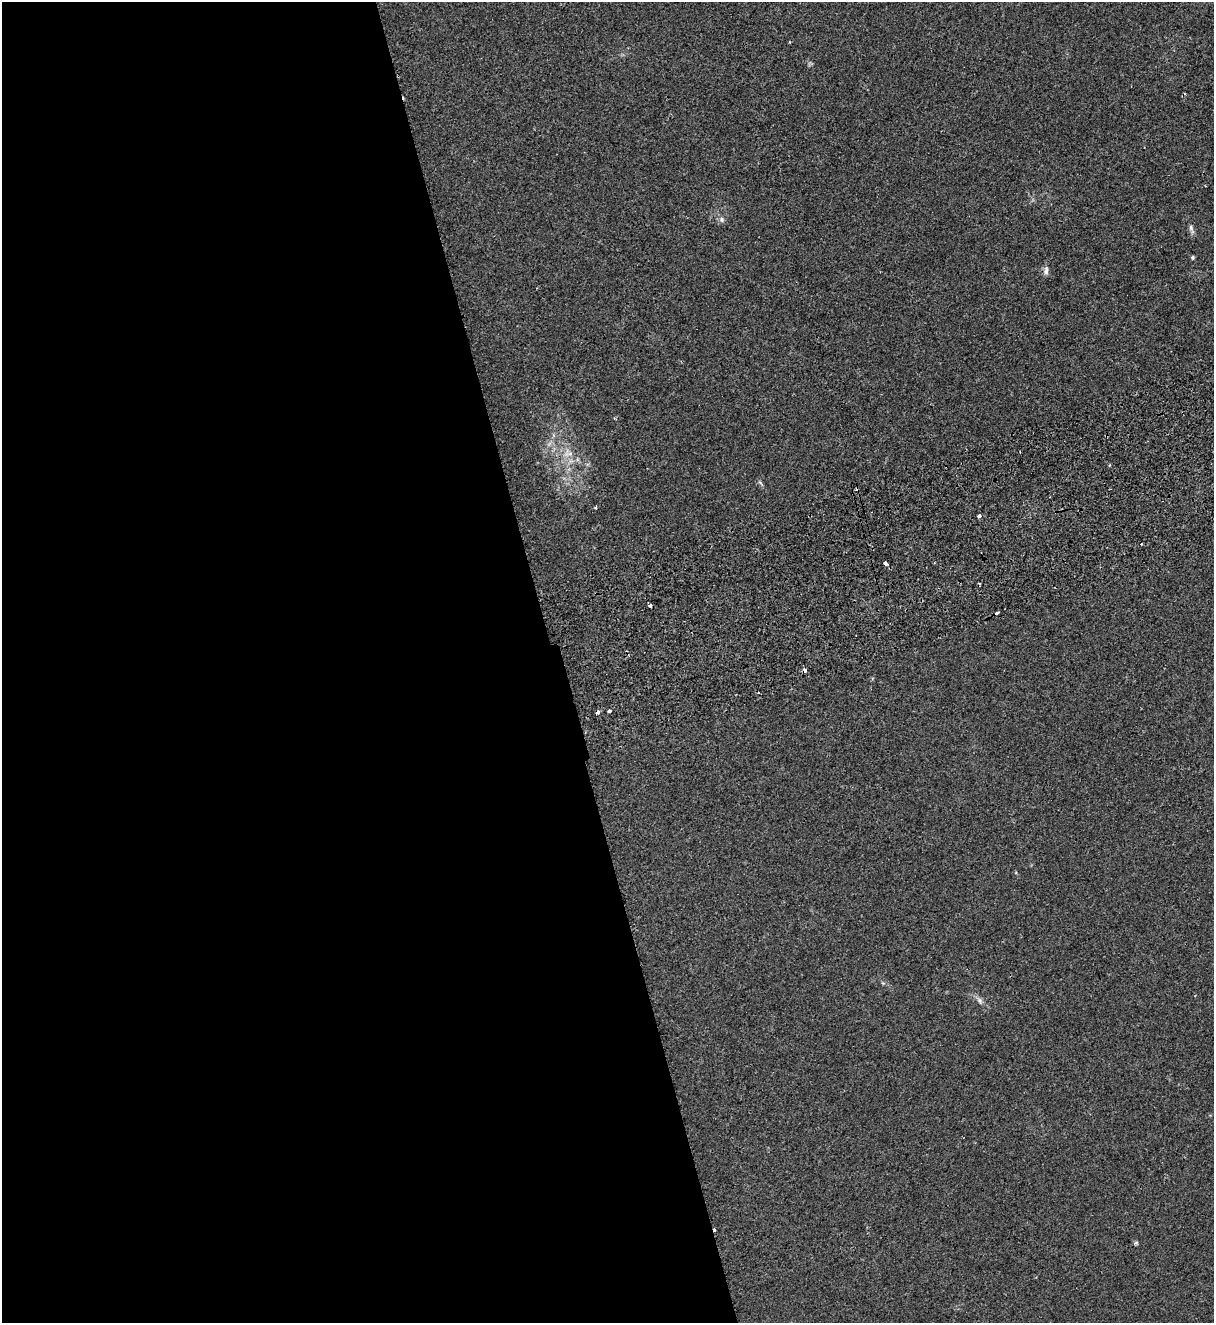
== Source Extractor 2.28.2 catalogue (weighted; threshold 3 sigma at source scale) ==
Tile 9 of 4 x 4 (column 1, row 3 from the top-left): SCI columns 174-1385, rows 1380-2700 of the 5314 x 5399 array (HDU 1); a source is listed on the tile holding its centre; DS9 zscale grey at full resolution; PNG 1216 x 1325 px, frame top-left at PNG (2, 2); no overlay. Shown black and unused: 46% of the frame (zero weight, under 2 of 3 exposures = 3% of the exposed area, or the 3 px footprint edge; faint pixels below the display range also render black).
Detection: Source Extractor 2.28.2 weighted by HDU 2 'WHT'; one run over the whole footprint, this tile lists its part. Background 0.0624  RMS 0.007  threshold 0.0316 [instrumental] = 3 sigma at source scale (4.5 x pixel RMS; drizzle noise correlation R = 1.50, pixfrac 1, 0.05/0.05 arcsec/px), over >= 5 px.
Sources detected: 21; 7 cosmic-ray / hot-pixel residue — not listed; the other 14 listed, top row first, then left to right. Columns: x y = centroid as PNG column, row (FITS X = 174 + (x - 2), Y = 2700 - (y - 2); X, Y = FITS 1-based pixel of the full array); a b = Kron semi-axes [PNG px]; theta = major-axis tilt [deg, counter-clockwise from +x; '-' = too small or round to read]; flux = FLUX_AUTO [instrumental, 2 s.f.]
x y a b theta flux
722 219 8 7 - 2.1
1191 227 9 4 -89 1.7
1193 257 5 4 - 1
1046 271 11 6 83 2.8
568 454 13 4 15 2.8
596 507 3 3 - 3.1
979 516 4 3 - 2.7
886 563 4 3 - 4.7
650 605 4 3 - 5.9
997 613 4 3 - 4.2
610 711 3 3 - 4.8
597 712 4 4 - 2.3
980 1000 9 6 -52 2.4
1136 1243 7 4 2 1
Overlapping masked pixels (flux is a lower limit): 1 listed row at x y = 597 712